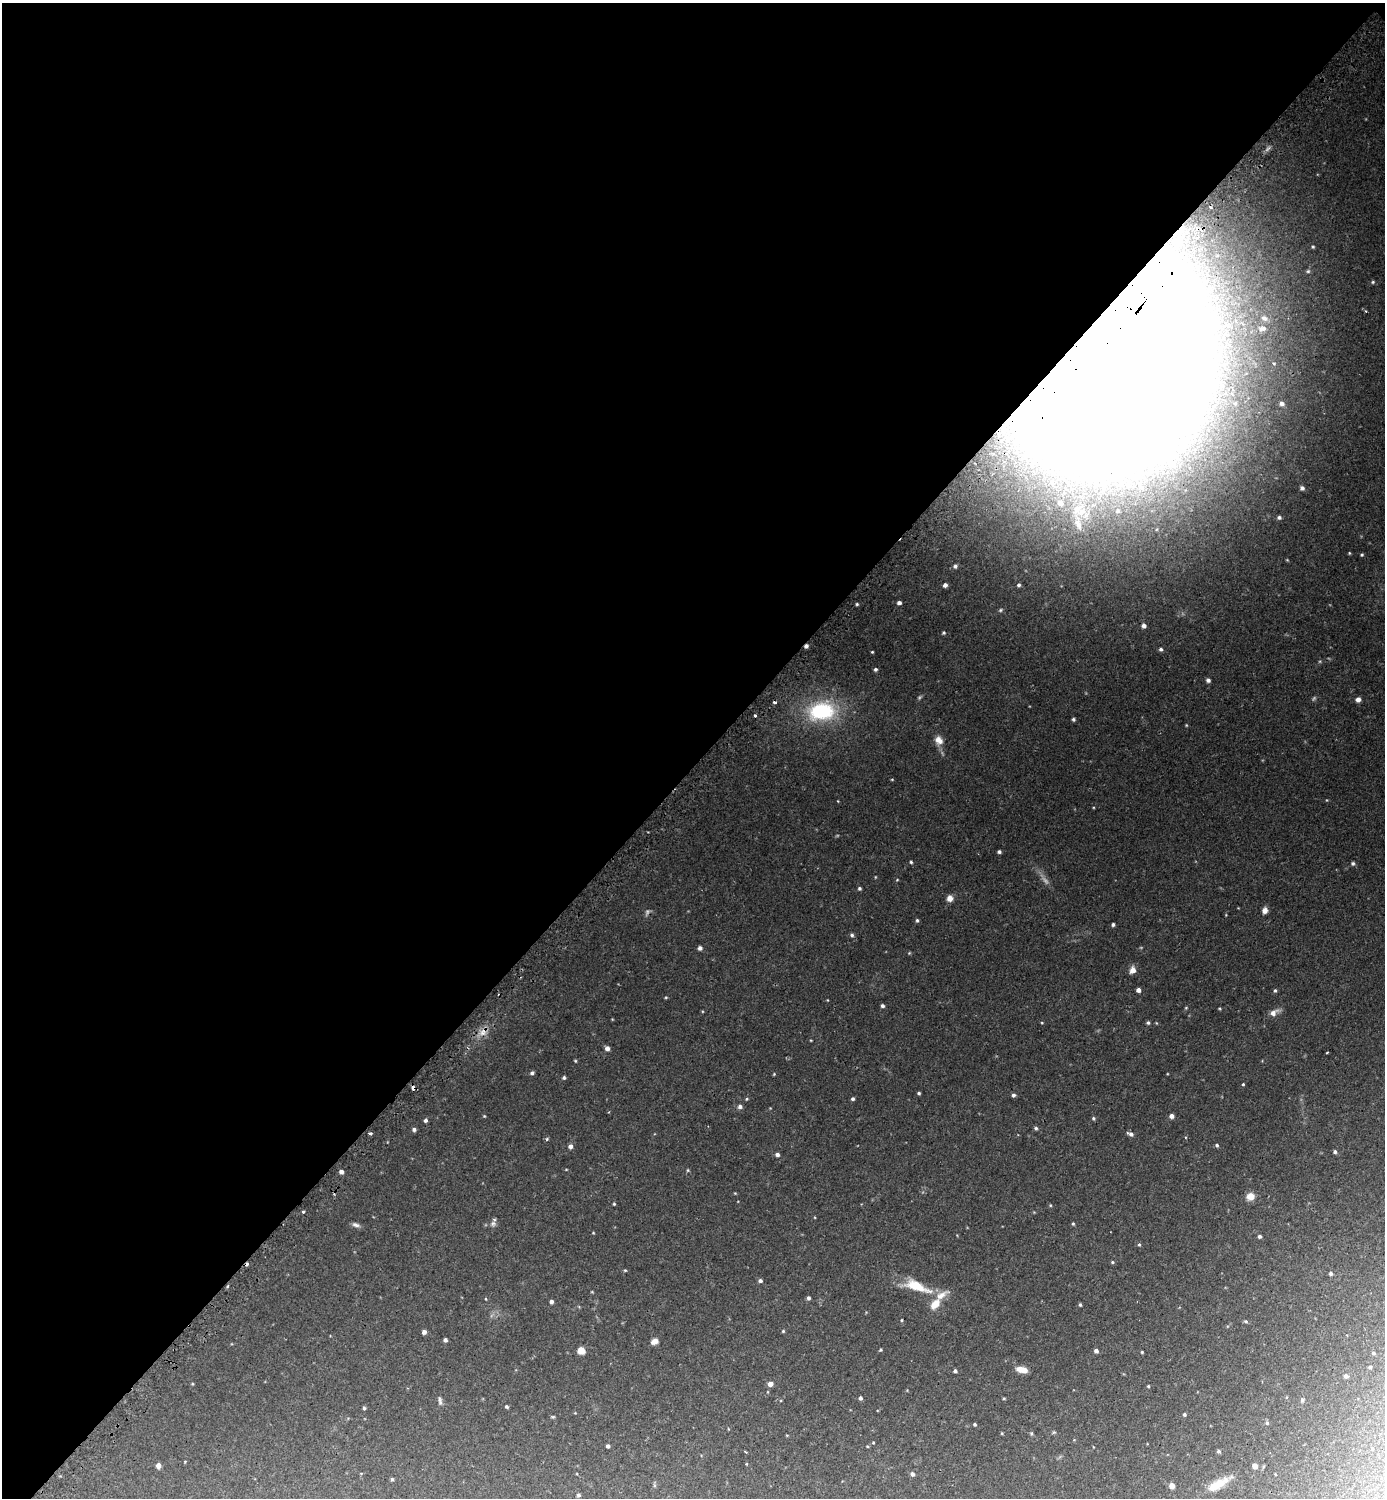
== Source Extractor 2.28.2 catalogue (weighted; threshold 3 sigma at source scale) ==
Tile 2 of 4 x 4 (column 2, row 1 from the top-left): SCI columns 1559-2941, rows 4507-6002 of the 6036 x 6033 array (HDU 1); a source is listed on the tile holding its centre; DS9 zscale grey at full resolution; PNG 1387 x 1500 px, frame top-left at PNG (2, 3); no overlay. Shown black and unused: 51% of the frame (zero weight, under 2 of 3 exposures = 3% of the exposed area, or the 3 px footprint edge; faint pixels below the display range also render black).
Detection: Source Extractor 2.28.2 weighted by HDU 2 'WHT'; one run over the whole footprint, this tile lists its part. Background 0.0442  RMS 0.0047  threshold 0.021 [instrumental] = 3 sigma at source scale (4.5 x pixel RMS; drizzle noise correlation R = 1.50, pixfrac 1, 0.05/0.05 arcsec/px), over >= 5 px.
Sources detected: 171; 6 too faint to see at this stretch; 2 inside a brighter object's white glare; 4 cosmic-ray / hot-pixel residue — not listed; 4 inside a brighter listed object's ellipse — not listed separately; the other 155 listed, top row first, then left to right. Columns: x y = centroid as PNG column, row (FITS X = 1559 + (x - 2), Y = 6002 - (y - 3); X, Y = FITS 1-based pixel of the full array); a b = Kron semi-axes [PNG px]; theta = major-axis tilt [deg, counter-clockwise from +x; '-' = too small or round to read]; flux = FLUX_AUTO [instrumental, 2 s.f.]
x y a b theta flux
1313 247 3 3 - 0.49
1308 271 4 4 - 0.53
1373 282 5 4 - 0.67
1366 311 4 3 - 0.41
1264 318 11 7 -23 2.1
1262 329 12 8 13 2.7
1110 357 102 82 80 5100
1282 404 5 5 - 1.6
1141 487 7 7 - 1.9
1302 488 4 4 - 1.4
1060 503 9 8 - 3.7
1076 510 25 13 51 11
1118 511 7 6 - 1.1
1279 517 5 5 - 1
1349 553 4 3 - 0.41
1362 555 4 3 - 0.55
955 566 6 5 - 1.2
945 585 4 4 - 1.8
1019 585 4 4 - 0.88
899 603 4 4 - 1.4
857 604 4 3 - 0.6
1000 610 6 4 39 0.65
1144 626 5 4 - 2
943 633 5 4 - 0.62
806 646 4 4 - 1.5
1161 649 5 4 - 0.89
872 652 3 3 - 0.42
875 669 4 4 - 0.89
1208 680 5 4 - 1.4
1358 699 6 5 - 1.9
774 702 4 3 - 1.1
821 711 34 23 7 40
755 716 3 3 - 1.1
1073 719 4 4 - 0.75
1186 725 4 3 - 0.37
939 740 13 10 -57 3.7
892 779 4 3 - 0.38
999 852 4 4 - 0.94
911 862 4 3 - 0.62
1353 863 5 5 - 0.87
875 877 4 3 - 0.33
897 880 4 3 - 0.36
859 888 4 4 - 0.84
950 898 7 7 - 2.8
1265 910 6 5 - 2.7
917 920 5 4 - 0.7
1113 925 4 4 - 0.84
852 935 5 4 - 0.93
700 948 5 5 - 1.3
909 953 4 4 - 0.44
1132 970 8 7 - 2.9
1138 990 4 4 - 2.2
1275 991 5 4 - 0.82
666 997 4 3 - 0.46
882 1006 4 4 - 1.1
1274 1013 13 7 33 3.3
1042 1023 4 4 - 0.39
1148 1023 5 5 - 0.78
483 1032 14 9 54 4.1
811 1040 4 2 - 0.32
607 1048 5 5 - 2.1
575 1061 4 3 - 0.46
532 1073 5 4 - 0.96
774 1074 4 3 - 0.41
564 1078 4 4 - 0.86
1243 1084 4 3 - 0.47
413 1088 4 3 - 2.2
919 1093 3 3 - 0.65
1013 1095 5 4 - 1.1
746 1099 4 4 - 0.48
853 1099 4 4 - 0.86
740 1107 6 5 - 1.3
484 1116 4 4 - 0.43
1171 1116 5 4 - 2.2
1093 1118 5 5 - 0.73
425 1120 4 4 - 1.1
1036 1128 5 5 - 0.87
414 1129 5 4 - 1.1
370 1134 4 3 - 1.2
1130 1134 8 5 -24 1.6
547 1139 5 4 - 0.7
1217 1145 4 4 - 0.74
570 1146 5 4 - 1.9
1335 1152 5 4 - 0.98
777 1154 5 4 - 1.3
566 1169 5 3 - 0.35
688 1170 5 4 - 0.5
341 1172 4 4 - 1.8
1250 1196 6 6 - 6.5
614 1204 4 3 - 0.51
1050 1205 4 4 - 0.44
303 1212 3 3 - 0.88
493 1223 9 7 23 1.6
1073 1224 4 4 - 0.56
356 1225 10 5 -18 1.6
593 1233 4 3 - 0.36
1259 1236 4 4 - 1.1
1139 1245 5 4 - 0.61
1112 1262 5 4 - 0.59
625 1270 4 4 - 0.45
1331 1274 5 5 - 0.92
760 1281 5 4 - 1.2
228 1286 5 3 - 0.47
916 1286 38 13 -19 14
808 1298 4 4 - 1.2
486 1299 4 3 - 0.35
551 1302 4 4 - 1.3
935 1304 18 11 50 6
1080 1305 4 3 - 0.62
902 1320 3 3 - 0.42
1246 1321 6 4 -20 0.63
783 1331 4 4 - 0.53
424 1332 4 4 - 1.9
445 1340 4 4 - 1.4
655 1341 6 5 - 3.7
881 1350 4 3 - 0.52
581 1351 5 5 - 12
1096 1351 5 4 - 1.6
1142 1352 3 3 - 0.48
1373 1353 5 4 - 0.86
1370 1367 3 3 - 0.78
1022 1370 11 6 -10 5.4
955 1371 4 4 - 1
1346 1376 5 4 - 1.3
192 1384 4 3 - 0.4
770 1384 5 5 - 2.6
1148 1386 3 3 - 0.51
860 1398 4 4 - 1.2
1004 1398 4 3 - 0.45
1302 1400 6 5 - 0.74
440 1401 12 5 -77 1.4
507 1407 4 3 - 0.77
364 1408 4 4 - 0.74
1184 1414 4 4 - 0.74
553 1417 5 4 - 0.52
1267 1423 5 5 - 0.81
975 1424 3 3 - 0.66
1054 1432 5 4 - 0.5
1002 1433 4 4 - 0.41
1031 1433 6 4 -90 0.64
873 1443 4 3 - 0.37
608 1446 4 3 - 1.1
867 1446 4 3 - 0.38
1218 1451 5 4 - 0.73
745 1452 3 2 - 0.4
185 1462 3 3 - 0.43
747 1464 4 3 - 0.38
158 1465 4 4 - 2.5
1255 1466 4 4 - 3.4
912 1474 5 4 - 1.5
392 1479 4 4 - 0.69
1217 1484 25 9 30 9.7
654 1485 6 4 -73 0.61
1172 1486 5 5 - 2.6
578 1495 5 4 - 0.74
Overlapping masked pixels (flux is a lower limit): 4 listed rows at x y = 1110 357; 806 646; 483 1032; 413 1088